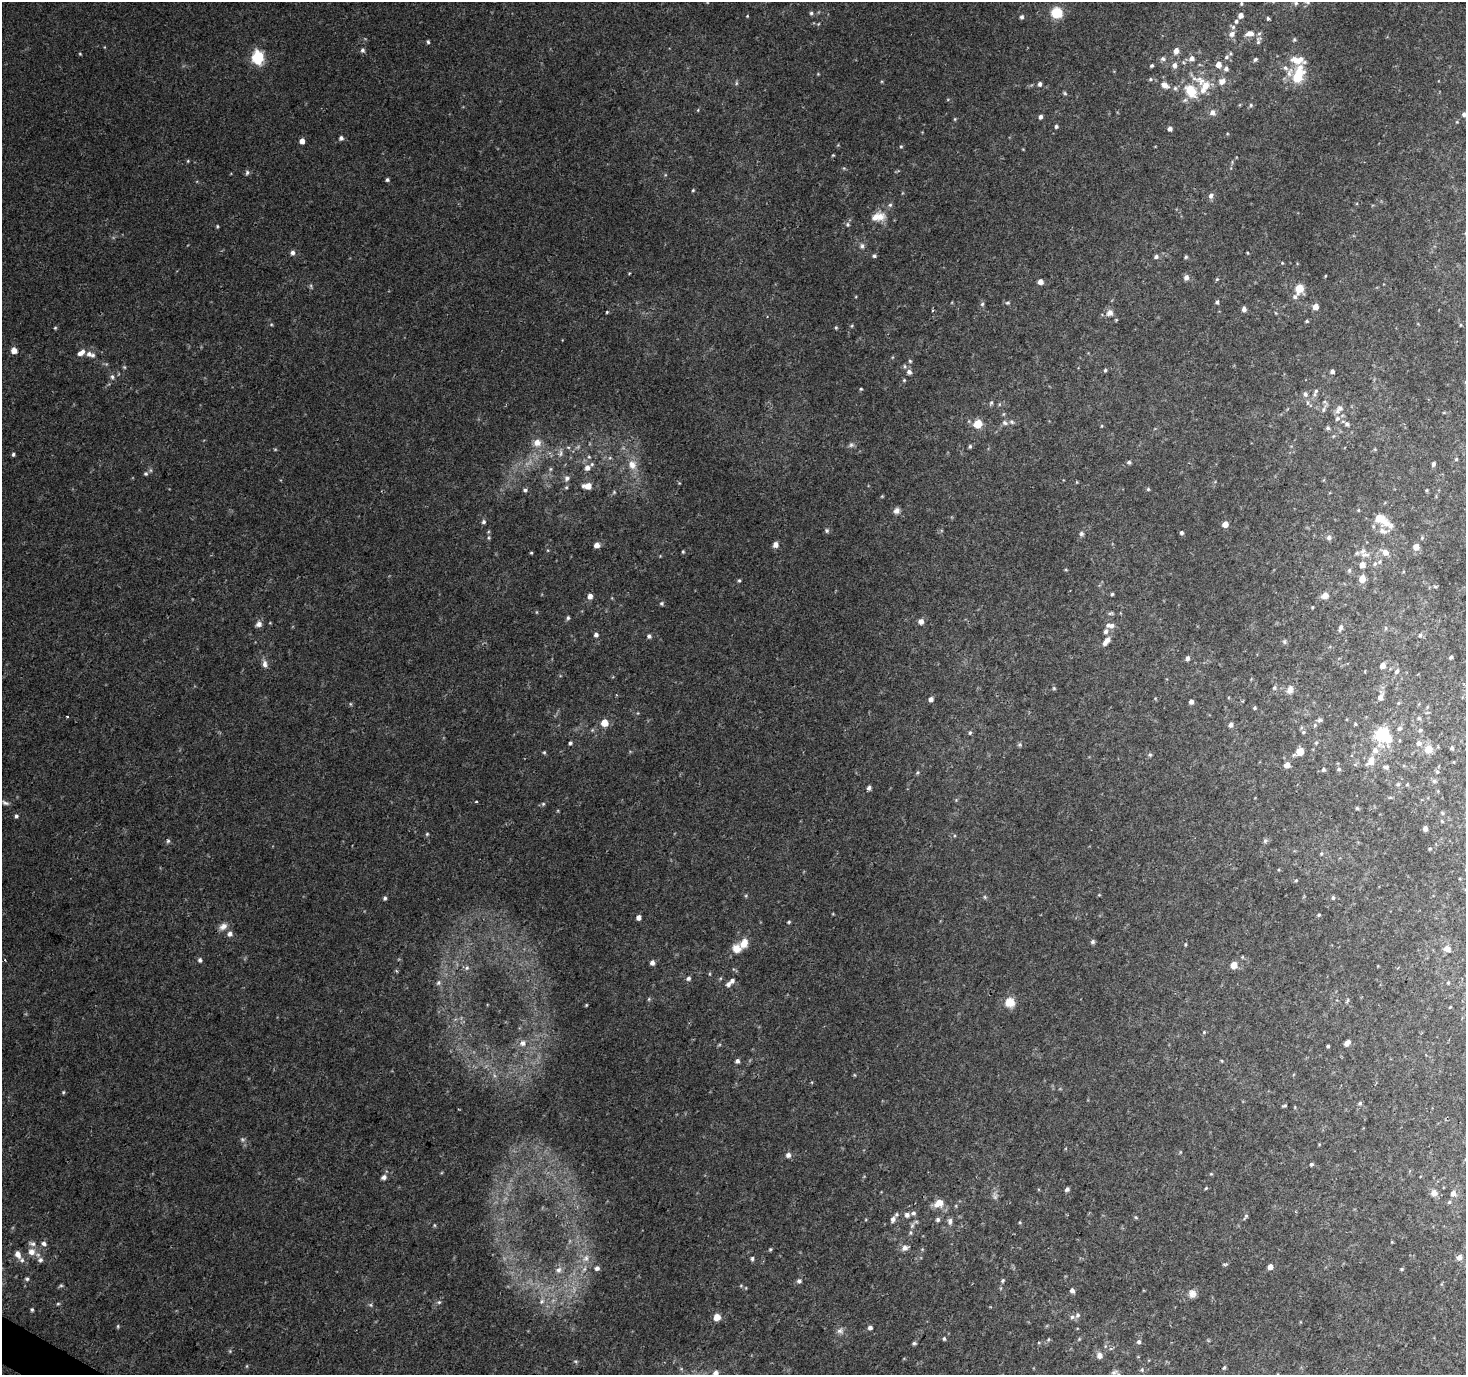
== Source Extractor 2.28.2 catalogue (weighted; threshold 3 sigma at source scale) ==
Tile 7 of 4 x 4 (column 3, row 2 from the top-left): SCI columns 2931-4394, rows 2937-4309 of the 5865 x 5939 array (HDU 1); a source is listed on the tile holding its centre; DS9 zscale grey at full resolution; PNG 1468 x 1377 px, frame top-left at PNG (2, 2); no overlay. Shown black and unused: <1% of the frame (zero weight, under 2 of 3 exposures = <1% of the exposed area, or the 3 px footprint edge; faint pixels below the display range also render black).
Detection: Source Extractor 2.28.2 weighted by HDU 2 'WHT'; one run over the whole footprint, this tile lists its part. Background 0.0226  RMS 0.0054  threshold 0.0244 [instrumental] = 3 sigma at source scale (4.5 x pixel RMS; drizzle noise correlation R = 1.50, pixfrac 1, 0.0396/0.0396 arcsec/px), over >= 5 px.
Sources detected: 375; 1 too faint to see at this stretch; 1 inside a brighter object's white glare — not listed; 23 inside a brighter listed object's ellipse — not listed separately; the other 350 listed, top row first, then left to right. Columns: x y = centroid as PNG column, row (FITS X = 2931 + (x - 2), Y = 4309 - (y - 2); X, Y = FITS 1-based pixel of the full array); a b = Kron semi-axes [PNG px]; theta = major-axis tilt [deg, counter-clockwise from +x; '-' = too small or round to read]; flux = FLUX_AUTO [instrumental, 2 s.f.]
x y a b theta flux
1241 3 6 5 - 0.94
1296 3 8 6 78 1.7
811 13 5 5 - 1.1
1057 13 8 8 - 17
747 16 4 4 - 0.47
1241 16 5 5 - 3.1
1022 17 5 5 - 1.3
1268 18 3 3 - 1.4
1236 21 5 5 - 1.3
1232 34 9 7 32 2.8
1250 34 13 8 13 4.2
1294 40 6 5 - 0.84
1258 41 13 7 81 2.2
428 42 4 3 - 0.92
362 50 6 5 - 1.4
1176 51 6 6 - 3.7
80 54 4 4 - 0.57
257 57 7 6 - 74
1226 57 8 6 34 1.7
1192 58 7 6 - 2.8
1163 59 7 6 - 1.5
1255 59 6 5 - 1.1
1297 60 22 10 -8 8.3
1183 62 6 3 -71 0.7
1218 64 6 5 - 4.4
1152 65 4 3 - 0.97
1174 65 7 6 - 2.2
1226 69 6 6 - 1.8
1290 72 16 8 68 4.4
818 74 4 4 - 0.45
1298 76 14 8 71 24
1150 79 6 4 22 0.89
1200 81 28 13 -28 10
1222 81 10 8 38 3.8
736 83 6 4 89 0.78
1040 84 6 5 - 1.5
1165 85 11 7 -31 3.8
1175 88 6 6 - 1.2
1190 91 19 13 -53 14
1065 93 6 4 -46 0.79
1251 105 5 5 - 0.96
1212 112 8 7 - 2.8
1464 114 6 5 - 1.5
1041 117 5 4 - 1.5
955 119 4 4 - 0.6
1457 122 5 3 - 0.48
1056 126 4 4 - 1.1
1170 129 5 5 - 2.1
341 138 5 5 - 1.6
302 141 5 4 - 3.8
901 146 5 4 - 0.69
833 155 4 3 - 0.52
188 161 5 3 - 0.51
844 168 5 4 - 0.65
247 172 7 6 - 1.3
387 180 4 4 - 1
693 190 4 4 - 0.6
1211 196 7 6 - 2
890 205 6 6 - 1.1
880 216 13 13 - 6.7
847 224 6 6 - 1.2
217 226 5 4 - 0.66
862 246 7 6 - 1.6
292 252 6 5 - 1.9
1248 253 4 3 - 0.47
874 256 5 4 - 1
1156 257 6 5 - 1.3
1186 257 5 4 - 0.73
1282 263 4 4 - 0.55
629 273 3 3 - 0.61
1325 276 4 3 - 0.49
1186 277 6 6 - 2.4
1217 279 5 4 - 0.71
1040 282 5 5 - 3.4
311 286 8 4 -82 0.9
1299 288 6 5 - 18
1295 297 10 7 43 2.1
1217 302 5 4 - 1.1
1007 303 7 5 0 0.92
982 304 5 5 - 0.98
1315 307 5 5 - 4.7
1244 309 6 5 - 2.2
933 310 3 3 - 0.76
607 312 4 3 - 0.56
1110 313 10 9 - 2.9
1276 313 6 3 -70 0.55
1116 320 4 4 - 0.55
1307 321 5 4 - 0.86
271 324 5 4 - 0.63
1461 325 5 3 - 0.51
852 326 6 4 88 0.59
55 328 4 4 - 0.63
836 328 5 4 - 0.64
14 350 5 5 - 4.9
80 353 6 5 - 1.8
89 354 7 6 - 2.6
910 361 5 5 - 0.73
904 366 6 4 -89 0.79
124 367 5 4 - 0.71
1105 370 4 4 - 0.79
1332 371 4 4 - 1.6
909 372 6 6 - 2.1
112 377 7 6 - 1.6
904 380 5 4 - 0.63
861 389 4 3 - 0.65
1316 391 8 5 79 1.6
1305 394 7 6 - 1.7
991 403 7 5 72 0.94
1340 408 11 8 9 2.8
1323 409 12 6 69 2.2
1337 418 8 7 - 2
1005 423 8 6 -27 1.5
978 424 5 5 - 19
1347 424 7 6 - 1.5
1328 428 6 5 - 1.1
537 442 11 10 - 5
851 445 8 6 12 1.5
970 446 5 4 - 0.83
275 449 5 3 - 0.55
1375 449 6 3 72 0.56
560 453 11 6 77 2.1
13 454 5 4 - 1.1
610 458 6 4 -17 0.79
1456 459 4 4 - 0.7
1129 462 5 5 - 1.1
1433 464 4 3 - 1.5
632 465 14 12 -65 6.7
587 468 7 7 - 2.8
550 469 5 5 - 0.86
146 474 6 5 - 1.1
567 478 8 7 - 2.1
1077 482 5 3 - 0.44
588 486 8 6 0 6.8
1148 489 4 4 - 0.77
525 490 6 4 -13 1.1
1426 490 5 3 - 0.59
614 492 5 4 - 0.66
882 496 4 4 - 0.52
1358 510 4 4 - 0.48
896 511 8 7 - 2.6
1379 518 13 10 -27 8.2
484 522 5 5 - 1.2
1225 524 5 5 - 5.1
827 531 6 6 - 1
1383 531 16 8 -9 3.9
1181 533 4 4 - 1.1
1081 534 6 6 - 1.4
1329 537 7 6 - 1.6
489 538 6 4 84 0.82
1422 538 5 4 - 0.74
597 545 5 5 - 3.8
776 545 6 5 - 3.3
1416 547 6 5 - 5
683 552 4 3 - 0.66
1385 552 8 7 - 4.1
531 553 3 3 - 0.55
1365 555 15 8 -5 4.1
660 556 4 4 - 0.44
1379 562 7 6 - 1.3
1362 565 6 5 - 5
1066 570 5 3 - 0.53
1349 570 7 5 -79 1.1
1362 579 6 5 - 7.5
739 580 5 4 - 0.77
1435 586 6 3 1 0.75
1112 594 4 4 - 0.78
590 596 6 5 - 2.9
1325 596 9 7 18 3
662 603 5 5 - 1
1312 607 3 3 - 0.51
536 612 5 3 - 0.46
1111 613 7 5 17 0.96
568 618 5 5 - 1
921 621 7 6 - 2.4
259 624 8 7 - 2.5
1112 625 8 7 - 2.3
1340 628 9 5 70 1.7
1386 628 6 4 90 0.77
1106 631 6 6 - 1.6
596 635 6 5 - 1.7
1420 635 5 5 - 1.2
649 636 5 5 - 1.4
1105 642 7 6 - 2.3
1284 642 7 5 -88 1
1451 657 4 3 - 0.93
1187 658 6 5 - 1.9
265 664 11 7 -84 2.8
1383 665 6 5 - 3.4
1397 671 7 5 57 1.6
1054 688 5 4 - 0.69
1274 688 6 5 - 1.1
1290 690 10 8 68 3
1380 697 11 7 75 3.7
931 699 5 4 - 2.1
1191 702 5 4 - 2.1
1398 703 5 5 - 0.72
350 704 6 3 -70 0.57
1255 708 4 4 - 0.74
638 713 5 3 - 0.47
67 717 3 3 - 1.3
1419 718 6 5 - 1
1319 720 7 6 - 1.1
604 723 5 5 - 9.9
1355 724 4 4 - 0.61
1231 725 6 5 - 1.8
1315 725 6 5 - 0.88
1420 730 5 5 - 1.1
1303 732 6 4 21 0.83
970 733 6 4 68 0.78
1382 734 22 17 58 20
1316 742 6 4 68 0.87
570 743 5 4 - 1
1419 743 7 6 - 2.3
1020 745 7 5 44 0.95
1452 748 4 4 - 1.1
1428 749 5 5 - 13
544 752 5 4 - 0.65
1300 752 6 5 - 12
1150 755 6 5 - 0.8
1371 761 15 9 60 5.7
1287 765 6 5 - 3.8
1386 767 8 6 -5 1.4
1339 769 6 5 - 0.88
1323 770 5 5 - 1.1
918 772 6 5 - 0.82
1437 772 6 5 - 0.94
1434 781 7 5 -19 1.1
1398 784 5 5 - 0.81
869 788 5 4 - 1.7
1390 797 6 4 0 0.65
956 800 4 4 - 0.57
476 802 3 3 - 0.79
5 803 10 5 -20 1.5
543 804 5 5 - 0.83
1357 808 4 4 - 0.81
16 816 5 4 - 1.2
1442 821 5 3 - 0.52
1425 829 4 4 - 2.9
427 834 5 4 - 0.71
168 841 6 5 - 1.1
1265 841 6 5 - 1.1
1430 849 5 4 - 0.55
1321 853 5 4 - 0.65
1296 880 4 4 - 0.59
1099 895 4 4 - 0.5
985 897 5 5 - 0.82
385 898 5 4 - 1.1
1333 898 4 4 - 0.88
1319 915 4 3 - 0.6
639 917 4 4 - 2.7
789 922 4 3 - 0.71
223 926 12 8 33 3.4
230 934 7 7 - 2.3
1093 942 6 5 - 1.2
744 943 11 8 67 5.9
1185 944 6 3 82 0.61
1447 949 8 7 - 4
200 960 6 5 - 1.3
652 963 5 5 - 2.4
1234 965 5 5 - 9.3
467 968 7 5 68 1.3
709 974 5 3 - 0.54
688 978 6 5 - 1.4
732 981 6 5 - 1.7
438 983 7 6 - 1.4
1448 983 5 4 - 0.68
649 999 5 5 - 0.71
1010 1002 12 11 - 6.8
586 1005 4 3 - 0.55
1450 1007 4 3 - 0.51
1204 1032 5 4 - 0.68
523 1043 9 8 - 3.1
1347 1043 7 4 42 3.2
719 1045 6 4 19 0.6
1328 1046 3 3 - 0.76
737 1061 5 5 - 1.5
1222 1061 5 3 - 0.5
854 1075 5 3 - 0.5
63 1092 5 4 - 0.7
1360 1103 6 4 28 0.85
1284 1105 5 3 - 0.73
243 1140 7 6 - 1.4
788 1155 6 6 - 2.3
1311 1164 5 4 - 0.97
1211 1174 5 3 - 0.51
384 1177 6 5 - 2.3
1206 1188 4 3 - 0.6
1067 1189 5 4 - 1.4
1434 1193 9 8 - 3.1
1453 1193 7 7 - 2.6
995 1196 12 7 -78 2.1
1449 1202 5 4 - 0.82
939 1203 13 10 25 6.2
956 1206 5 3 - 0.53
1296 1212 4 3 - 0.51
913 1213 7 5 15 1.4
907 1215 6 6 - 2
1246 1216 8 4 59 1
1136 1217 5 4 - 0.67
893 1219 9 6 64 2.6
938 1220 6 5 - 1.2
950 1221 9 6 -88 1.9
1020 1222 4 4 - 0.56
434 1225 5 4 - 0.61
912 1226 9 5 64 1.6
44 1243 7 6 - 2
32 1244 10 7 -8 2.2
905 1248 9 7 28 2.7
770 1249 5 4 - 0.69
922 1249 5 4 - 0.59
31 1252 8 8 - 4.2
18 1254 9 6 -64 3.7
1459 1257 7 6 - 2.3
586 1258 12 9 52 4.6
752 1259 5 5 - 1.1
40 1260 7 7 - 1.9
1225 1264 7 3 5 0.69
1270 1267 5 5 - 3.9
597 1268 6 6 - 1.8
1402 1269 4 3 - 0.79
558 1270 10 8 53 3.2
27 1279 5 5 - 1
1003 1280 6 5 - 0.91
799 1281 6 5 - 1.4
741 1285 5 4 - 0.63
61 1286 7 3 8 0.8
1072 1290 5 5 - 2.3
1192 1294 11 10 - 3.3
542 1301 8 6 35 2.1
439 1302 6 5 - 1
58 1304 6 4 27 0.73
370 1305 6 5 - 0.85
32 1310 5 4 - 0.83
1077 1315 8 6 74 1.7
717 1317 5 5 - 8.1
118 1326 6 4 -72 0.73
870 1328 5 5 - 1.9
840 1331 10 9 - 2.5
944 1339 5 4 - 0.89
1079 1339 4 4 - 0.6
1048 1340 6 4 20 0.74
1139 1342 5 5 - 1.5
914 1343 5 4 - 0.92
230 1351 5 4 - 0.64
1099 1355 6 6 - 3.6
575 1361 6 4 -18 0.7
247 1366 6 4 89 0.59
1224 1368 5 4 - 0.86
1142 1370 6 5 - 0.9
716 1373 8 7 - 2.9
Isophote crosses this tile's border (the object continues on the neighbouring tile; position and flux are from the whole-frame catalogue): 3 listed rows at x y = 1296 3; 1464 114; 716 1373